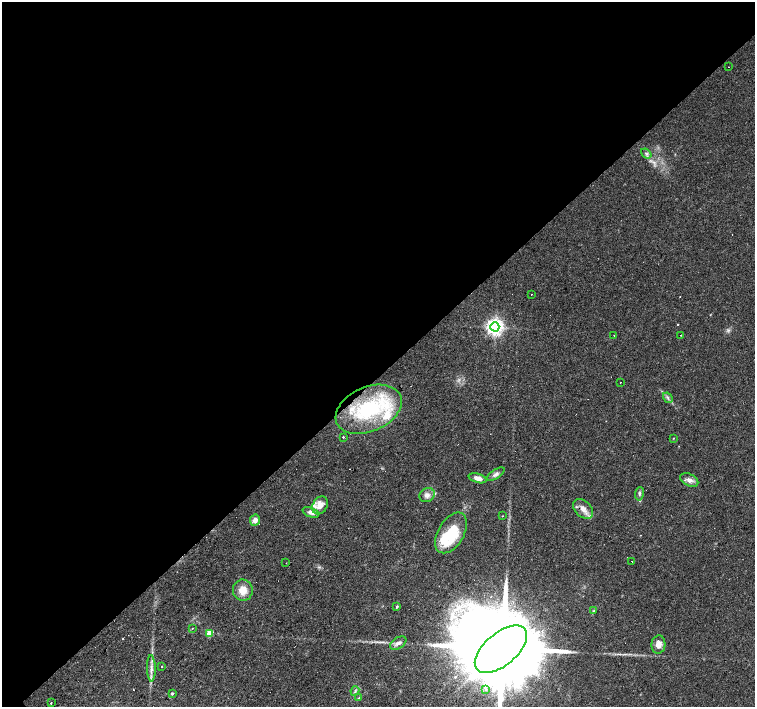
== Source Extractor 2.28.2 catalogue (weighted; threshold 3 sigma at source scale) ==
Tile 2 of 4 x 4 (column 2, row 1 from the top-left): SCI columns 1506-3010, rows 4445-5854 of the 6021 x 6003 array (HDU 1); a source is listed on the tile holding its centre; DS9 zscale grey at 2 x 2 block average (1 PNG px = mean of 2 x 2 image px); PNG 757 x 709 px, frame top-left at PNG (2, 2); each listed source drawn as its Kron ellipse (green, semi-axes under 4 px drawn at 4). Shown black and unused: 53% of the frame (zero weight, under 3 of 4 exposures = <1% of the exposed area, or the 3 px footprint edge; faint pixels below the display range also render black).
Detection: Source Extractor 2.28.2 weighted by HDU 2 'WHT'; one run over the whole footprint, this tile lists its part. Background 0.033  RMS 0.0024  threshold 0.011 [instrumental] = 3 sigma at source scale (4.5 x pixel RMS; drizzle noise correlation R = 1.50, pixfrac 1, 0.0396/0.0396 arcsec/px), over >= 5 px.
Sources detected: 58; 1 inside a brighter object's white glare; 11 cosmic-ray / hot-pixel residue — neither listed nor drawn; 7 inside a brighter listed object's ellipse — not listed separately; the other 39 listed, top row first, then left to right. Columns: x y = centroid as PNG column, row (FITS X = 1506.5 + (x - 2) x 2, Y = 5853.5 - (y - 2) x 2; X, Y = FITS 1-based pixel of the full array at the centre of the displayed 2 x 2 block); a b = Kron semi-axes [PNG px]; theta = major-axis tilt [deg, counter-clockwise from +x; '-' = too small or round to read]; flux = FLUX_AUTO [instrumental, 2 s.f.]
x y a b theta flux
728 67 2 2 - 0.23
646 153 5 4 - 1.2
531 294 2 2 - 0.38
495 327 4 4 - 270
680 335 2 2 - 0.31
614 336 2 2 - 0.28
620 382 2 2 - 0.33
668 398 5 2 - 0.93
369 409 34 22 23 48
343 437 2 2 - 1.2
673 438 3 2 - 0.31
496 474 10 4 33 2.1
478 478 9 4 -16 3.6
689 480 10 6 -29 3
639 494 7 3 82 1.2
427 495 8 6 34 2.7
320 505 9 7 61 6.3
583 509 11 8 -46 4.6
311 512 9 4 -22 2.8
502 516 2 2 - 0.38
255 520 6 5 - 3.3
451 533 22 13 60 25
632 561 2 2 - 0.84
286 563 2 2 - 0.29
243 590 10 10 - 6.8
397 606 3 2 - 0.87
593 611 3 2 - 0.49
192 628 2 2 - 0.53
209 633 3 3 - 11
398 643 9 5 31 2.5
658 644 9 7 86 4.5
501 649 31 16 41 20000
162 666 2 2 - 0.63
151 668 13 4 -89 3.2
485 690 2 2 - 1.4
355 691 5 2 - 0.81
172 693 3 2 - 0.93
359 698 4 2 - 0.53
51 703 2 2 - 1.3
Isophote crosses this tile's border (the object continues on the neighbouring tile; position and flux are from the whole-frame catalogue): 1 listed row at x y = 501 649
Diffuse or blended objects may show on this block-average render without a row.